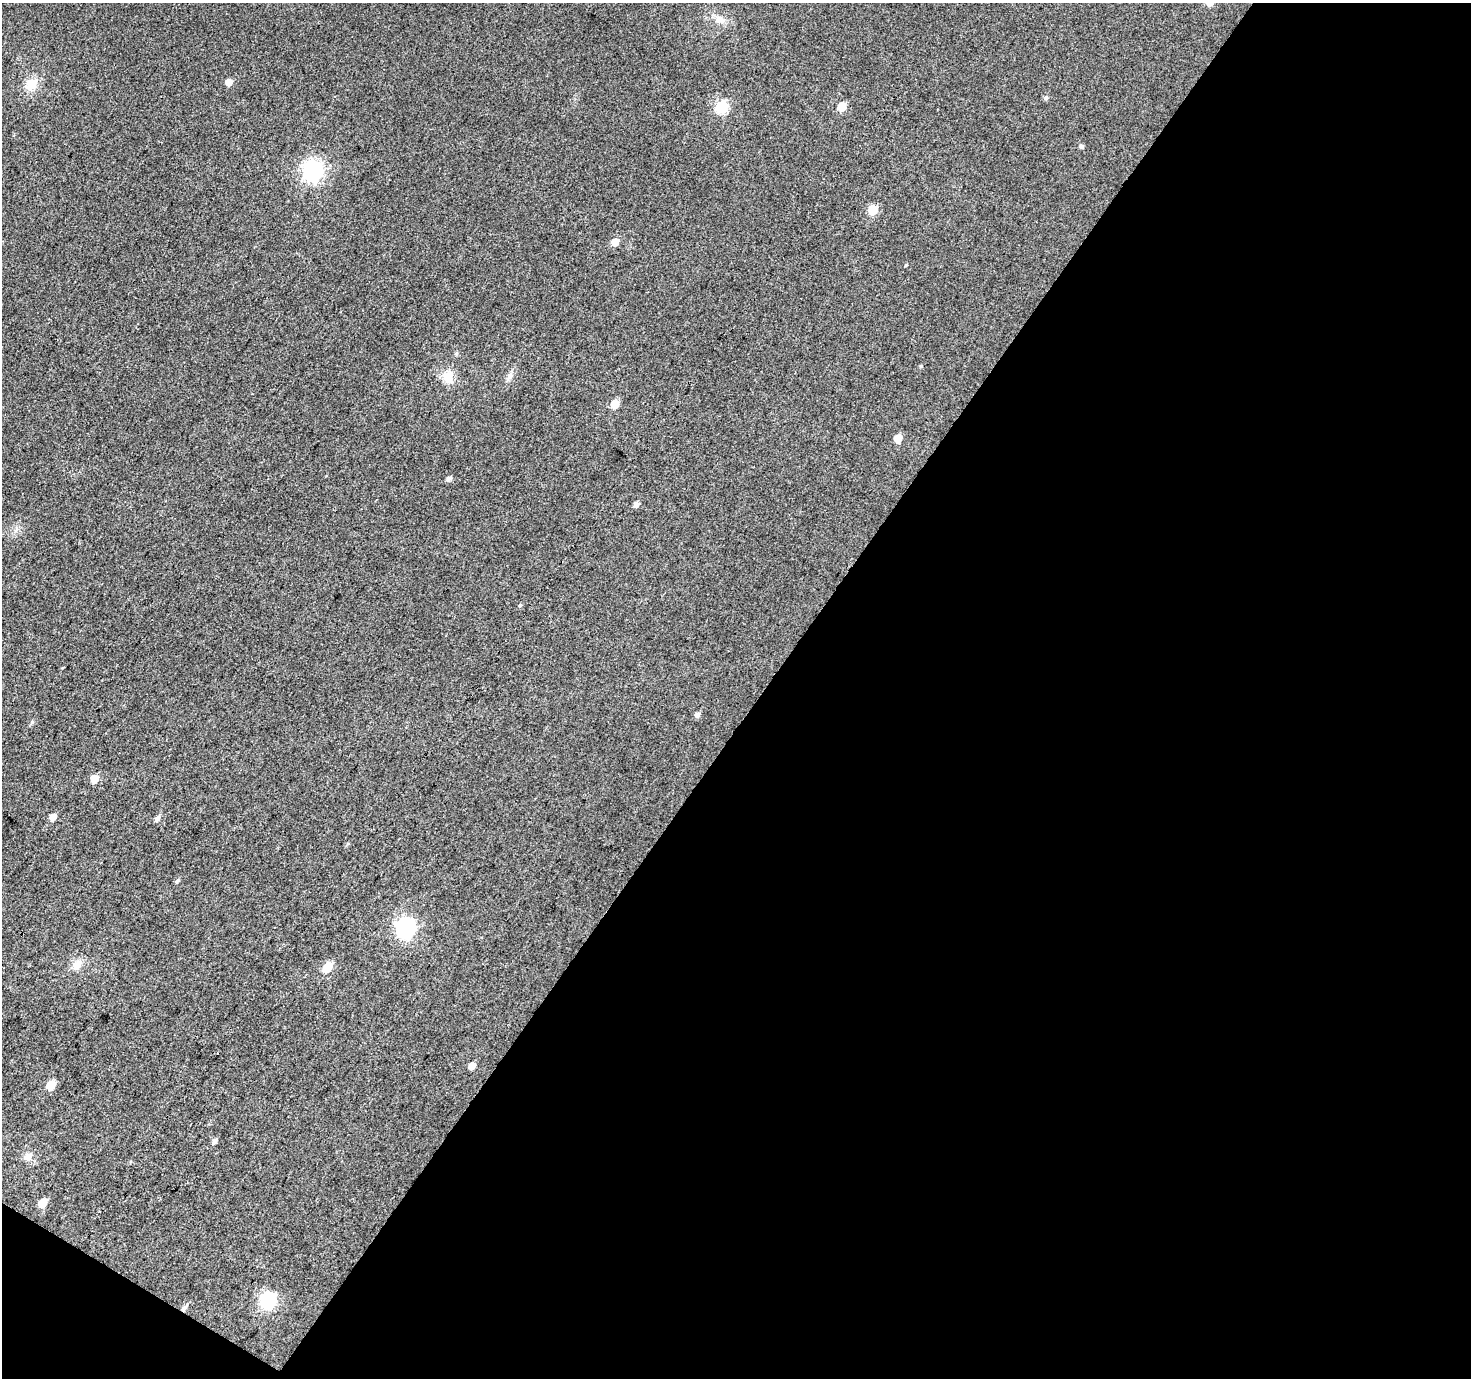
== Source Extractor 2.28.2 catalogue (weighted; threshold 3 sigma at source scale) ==
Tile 4 of 2 x 2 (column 2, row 2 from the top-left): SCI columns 1471-2939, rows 118-1493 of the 2940 x 2970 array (HDU 1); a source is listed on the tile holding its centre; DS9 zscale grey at full resolution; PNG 1473 x 1380 px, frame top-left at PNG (2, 3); no overlay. Shown black and unused: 49% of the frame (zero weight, under 3 of 4 exposures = <1% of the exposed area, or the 3 px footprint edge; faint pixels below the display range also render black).
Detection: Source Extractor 2.28.2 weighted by HDU 2 'WHT'; one run over the whole footprint, this tile lists its part. Background 0.0405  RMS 0.011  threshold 0.0493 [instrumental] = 3 sigma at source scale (4.5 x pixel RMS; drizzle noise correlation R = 1.50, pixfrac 1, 0.0396/0.0396 arcsec/px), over >= 5 px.
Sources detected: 36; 1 cosmic-ray / hot-pixel residue — not listed; the other 35 listed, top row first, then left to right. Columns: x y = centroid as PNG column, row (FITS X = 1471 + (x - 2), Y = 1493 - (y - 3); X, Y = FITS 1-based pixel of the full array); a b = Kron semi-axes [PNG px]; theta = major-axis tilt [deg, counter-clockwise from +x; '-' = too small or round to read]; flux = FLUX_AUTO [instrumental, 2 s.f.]
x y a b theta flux
720 20 15 8 -21 8.7
229 82 5 5 - 12
31 84 17 13 46 16
1046 98 6 5 - 2.6
722 106 6 6 - 110
842 107 6 5 - 28
1081 146 5 4 - 2.7
313 170 8 7 - 500
873 210 6 5 - 43
615 242 5 5 - 13
906 265 4 4 - 0.89
921 366 5 4 - 1.2
510 375 10 5 63 4
448 377 16 13 83 16
615 404 5 5 - 23
898 438 5 5 - 21
449 479 6 5 - 3.7
636 504 5 5 - 5
520 605 5 4 - 1.4
698 715 6 5 - 3.9
32 722 6 5 - 1.8
94 778 6 5 - 20
53 817 6 5 - 9.4
157 818 8 5 55 4.2
177 880 6 4 51 2
406 927 8 7 - 380
77 965 15 9 49 10
327 967 6 5 - 39
472 1065 6 5 - 9.5
51 1085 6 5 - 33
214 1142 7 5 59 3.5
28 1156 12 11 - 7.4
43 1203 6 5 - 19
268 1300 7 6 - 210
184 1308 6 5 - 3.8
Overlapping masked pixels (flux is a lower limit): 1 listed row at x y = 184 1308
Unlisted compact peaks at least as high as the median listed source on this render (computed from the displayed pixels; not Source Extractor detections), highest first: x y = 456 354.